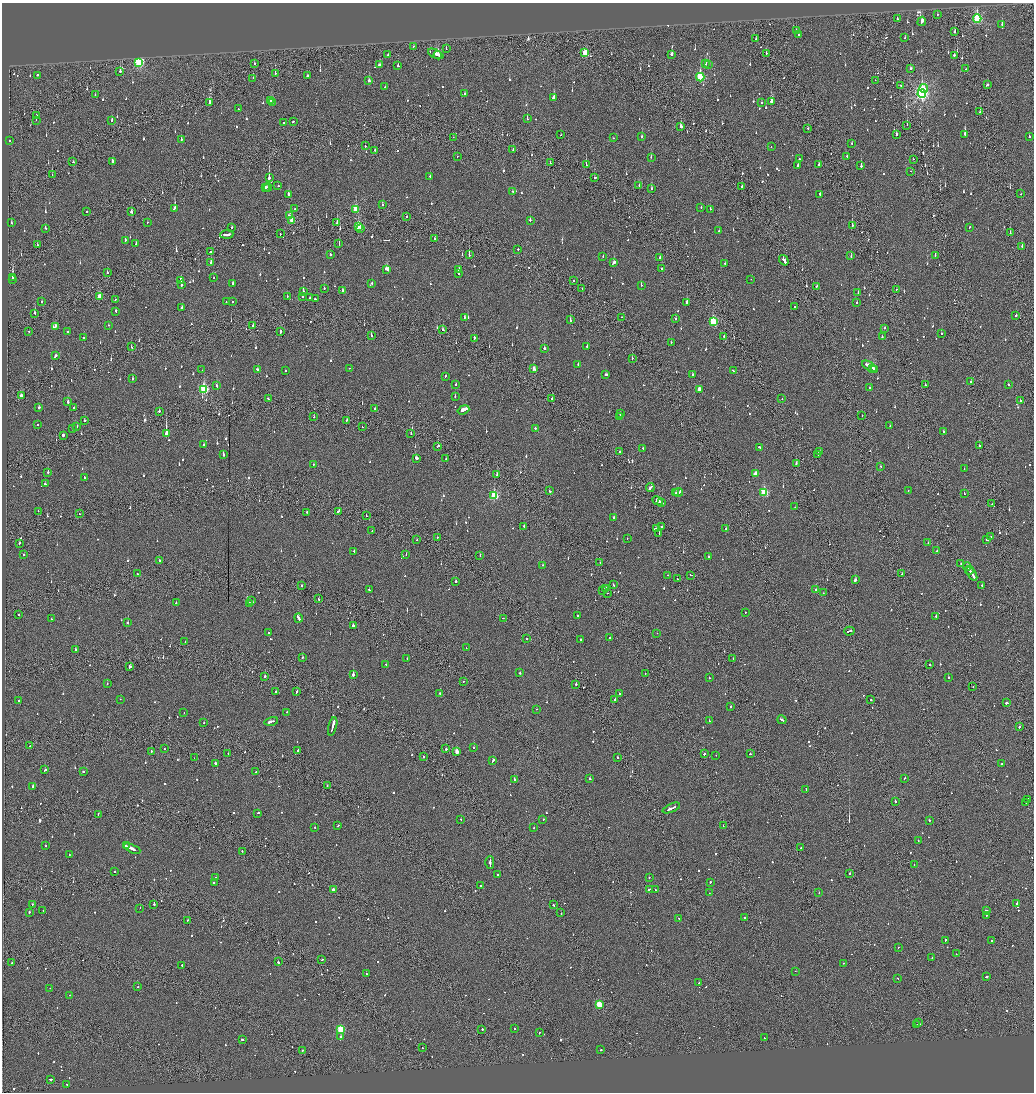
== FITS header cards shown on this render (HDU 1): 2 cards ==
NAXIS1  =                 2064
NAXIS2  =                 2180

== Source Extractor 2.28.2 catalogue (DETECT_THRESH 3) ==
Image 2064 x 2180 px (HDU 1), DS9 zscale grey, zoomed out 1/2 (1 PNG px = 2 x 2 image px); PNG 1036 x 1094 px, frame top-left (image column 1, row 2179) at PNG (2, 3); each listed source drawn as its Kron ellipse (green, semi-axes under 4 px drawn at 4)
Background -0.109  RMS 0.065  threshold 0.196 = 3 sigma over >= 5 px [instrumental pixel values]
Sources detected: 1230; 68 cannot appear on this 1/2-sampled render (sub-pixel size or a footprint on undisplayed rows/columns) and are neither listed nor drawn; of the other 1162, the 500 brightest by FLUX_AUTO listed and drawn (662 fainter detections omitted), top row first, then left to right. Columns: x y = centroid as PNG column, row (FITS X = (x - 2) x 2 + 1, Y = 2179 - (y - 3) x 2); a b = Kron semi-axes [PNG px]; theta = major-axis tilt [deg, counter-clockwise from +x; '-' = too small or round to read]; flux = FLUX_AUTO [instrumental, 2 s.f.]
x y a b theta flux
937 15 2 1 - 54
897 19 2 2 - 62
977 19 4 3 - 1300
922 21 5 2 - 240
1002 24 2 2 - 150
796 31 2 2 - 68
955 32 2 2 - 100
798 34 2 2 - 47
756 38 2 2 - 56
905 38 2 2 - 45
413 46 2 2 - 57
446 49 2 2 - 43
585 53 3 2 - 360
766 53 2 1 - 83
388 54 2 2 - 56
436 54 8 3 -25 250
672 54 3 2 - 72
438 55 4 1 - 240
954 55 2 2 - 62
139 62 3 3 - 1700
254 64 3 2 - 65
705 64 3 2 - 80
709 64 2 2 - 170
380 65 3 2 - 88
398 66 3 2 - 64
910 69 2 2 - 76
966 69 2 1 - 49
120 71 2 2 - 120
275 73 3 2 - 52
37 75 2 2 - 280
307 76 2 2 - 82
700 77 4 3 - 1100
253 78 2 1 - 56
875 80 2 2 - 63
369 81 3 2 - 100
901 85 2 1 - 57
987 85 2 2 - 85
385 87 2 2 - 55
924 89 4 3 - 180
95 94 2 2 - 46
465 94 2 2 - 48
922 94 4 4 - 3800
554 98 3 3 - 260
271 101 2 2 - 120
771 101 4 2 - 510
210 102 3 3 - 220
272 102 4 2 - 150
762 103 2 2 - 56
238 109 2 2 - 44
980 112 2 1 - 52
36 116 2 2 - 73
527 119 2 2 - 43
36 120 2 2 - 54
112 120 2 2 - 49
293 121 2 2 - 57
283 123 2 2 - 200
907 125 2 1 - 97
681 126 3 2 - 150
808 128 2 2 - 45
896 134 3 2 - 100
965 134 3 2 - 570
561 135 2 1 - 67
453 137 2 1 - 47
642 137 2 2 - 50
1029 137 2 2 - 120
613 138 2 2 - 240
181 139 2 2 - 47
9 140 2 2 - 55
852 143 2 2 - 54
365 146 2 2 - 55
771 147 2 1 - 58
375 150 2 2 - 160
513 150 2 1 - 50
847 156 2 1 - 46
457 157 2 2 - 52
651 157 3 2 - 45
799 159 2 2 - 45
913 159 2 1 - 50
112 161 2 2 - 92
73 162 2 2 - 71
550 163 2 2 - 57
586 165 2 1 - 160
819 165 3 2 - 59
798 166 3 2 - 120
861 166 2 2 - 380
910 171 2 1 - 74
52 175 2 2 - 45
430 177 2 2 - 75
269 178 3 2 - 800
594 178 2 1 - 150
278 186 2 2 - 55
639 186 2 2 - 84
268 187 4 2 - 76
742 187 3 2 - 150
266 188 4 1 - 87
652 189 2 2 - 98
513 191 2 2 - 77
289 194 2 2 - 190
820 194 2 2 - 100
1021 194 2 2 - 49
382 205 2 2 - 82
701 207 2 2 - 47
175 208 3 2 - 340
295 209 2 2 - 44
356 209 4 3 - 380
710 209 2 2 - 150
87 212 2 1 - 44
131 212 3 2 - 120
289 216 3 2 - 91
407 217 2 2 - 63
292 220 4 2 - 340
530 220 2 2 - 310
147 222 2 1 - 47
11 223 2 2 - 73
337 223 2 1 - 360
852 225 3 2 - 140
358 226 3 3 - 300
232 227 2 2 - 81
969 227 2 2 - 44
45 228 2 2 - 48
361 229 2 2 - 120
719 231 2 2 - 63
1010 233 2 1 - 120
227 234 7 2 5 240
280 234 2 1 - 67
435 239 2 1 - 45
125 240 3 2 - 120
136 244 2 2 - 82
339 244 2 1 - 110
37 245 2 1 - 54
1022 246 2 2 - 64
518 249 2 2 - 83
210 252 2 2 - 66
330 254 2 2 - 88
469 255 2 2 - 360
935 255 2 2 - 110
603 256 2 2 - 56
851 256 2 2 - 61
660 258 3 2 - 100
784 260 5 2 - 170
211 262 2 2 - 150
613 263 3 2 - 1000
725 264 2 2 - 84
662 268 2 2 - 53
387 269 4 2 - 280
459 270 3 2 - 83
107 272 2 2 - 64
458 274 2 2 - 190
13 278 3 2 - 390
214 278 2 2 - 220
751 279 2 2 - 45
12 280 2 1 - 92
181 280 4 2 - 310
574 281 2 1 - 120
233 284 3 2 - 130
372 284 3 2 - 57
181 285 3 2 - 110
641 285 2 2 - 450
817 286 3 2 - 67
324 288 2 2 - 59
582 288 2 1 - 43
897 289 2 1 - 60
343 290 2 2 - 280
303 291 3 2 - 83
858 292 2 2 - 63
287 296 2 1 - 110
303 296 2 2 - 94
99 297 4 2 - 190
310 298 2 2 - 58
315 299 2 2 - 72
115 300 2 2 - 44
42 301 2 1 - 130
232 301 2 2 - 85
226 302 2 2 - 50
687 303 3 2 - 370
857 303 2 2 - 50
795 307 2 2 - 54
182 308 2 2 - 300
116 311 3 2 - 66
34 313 3 2 - 180
1016 315 2 2 - 170
464 317 2 2 - 56
622 317 2 1 - 56
675 319 2 2 - 73
570 320 3 2 - 82
713 321 4 3 - 780
108 325 2 2 - 44
55 326 3 2 - 120
253 326 2 2 - 120
885 328 2 2 - 59
443 330 2 2 - 100
29 331 2 2 - 47
68 332 2 2 - 53
280 332 3 2 - 96
941 333 2 2 - 150
371 335 2 2 - 87
724 336 2 1 - 43
83 337 2 1 - 57
882 337 2 2 - 120
474 338 3 2 - 190
671 342 2 2 - 55
587 346 2 2 - 49
131 347 2 2 - 51
544 348 2 2 - 140
55 356 4 2 - 95
632 358 2 2 - 89
578 364 2 2 - 47
870 366 9 2 -31 520
349 368 2 2 - 55
873 368 3 2 - 330
257 369 2 2 - 97
534 369 3 2 - 120
875 369 3 2 - 190
202 370 2 1 - 44
285 370 2 2 - 65
734 371 3 2 - 180
693 374 3 2 - 51
606 375 3 2 - 81
445 376 2 2 - 89
132 379 2 2 - 56
970 382 2 1 - 77
456 384 2 2 - 52
925 385 2 2 - 57
1008 385 2 2 - 98
217 386 3 2 - 71
870 388 2 2 - 56
204 389 4 3 - 1200
699 389 3 2 - 150
21 395 3 2 - 110
455 396 2 2 - 78
552 398 2 1 - 69
782 398 2 2 - 47
268 399 2 2 - 69
1020 401 2 2 - 71
68 402 2 2 - 250
39 407 2 2 - 160
73 408 2 2 - 66
375 408 2 2 - 63
463 410 6 2 21 390
159 411 2 1 - 290
620 414 2 2 - 60
620 416 2 2 - 53
862 416 2 1 - 51
314 417 2 2 - 43
346 420 2 2 - 70
84 421 2 2 - 110
37 425 2 2 - 50
890 426 3 2 - 62
77 427 3 2 - 70
362 427 2 1 - 130
535 428 2 2 - 90
73 429 2 2 - 97
943 432 2 2 - 57
166 434 3 2 - 4300
411 434 2 1 - 46
63 435 2 2 - 1000
204 445 2 2 - 49
438 446 3 1 - 120
979 446 2 2 - 67
760 447 3 2 - 310
643 448 2 2 - 93
620 452 2 2 - 71
820 452 2 2 - 46
223 454 3 2 - 110
818 454 3 2 - 82
416 458 3 2 - 260
446 458 2 2 - 73
796 463 3 1 - 170
313 464 2 2 - 63
880 466 2 2 - 85
964 469 2 1 - 78
48 472 2 2 - 130
497 474 3 2 - 180
755 474 3 2 - 140
84 478 2 2 - 71
45 484 2 2 - 86
650 487 4 2 - 220
908 490 2 1 - 47
550 491 2 2 - 290
678 492 5 2 - 150
764 492 4 3 - 940
675 493 3 2 - 110
964 494 2 2 - 90
494 496 3 3 - 880
658 501 5 2 - 250
661 503 3 1 - 100
992 504 2 1 - 68
795 507 2 1 - 44
38 511 2 1 - 43
338 511 3 2 - 100
306 512 2 2 - 83
79 514 2 1 - 51
366 516 2 1 - 63
614 518 2 2 - 270
524 526 2 2 - 56
662 527 2 1 - 400
656 528 4 2 - 770
726 529 2 2 - 75
372 531 2 2 - 43
659 534 3 1 - 74
437 537 2 1 - 52
991 537 2 1 - 49
627 538 2 2 - 46
417 540 2 2 - 48
987 540 2 2 - 74
20 543 2 2 - 76
928 543 2 2 - 55
354 551 2 2 - 59
937 551 2 2 - 50
406 554 2 1 - 44
24 555 2 2 - 72
480 555 2 2 - 110
709 557 2 2 - 320
159 560 2 2 - 170
600 562 2 2 - 76
961 564 2 2 - 72
543 565 2 2 - 45
967 566 4 2 - 220
969 570 4 1 - 190
137 574 2 2 - 89
902 574 2 1 - 45
972 574 8 2 -57 440
667 575 2 2 - 57
691 575 3 2 - 58
677 579 2 2 - 48
855 580 2 2 - 1300
456 581 2 2 - 66
613 585 2 2 - 300
982 585 2 1 - 100
302 586 2 1 - 170
606 588 2 2 - 99
369 590 2 2 - 45
602 590 2 1 - 65
816 590 2 2 - 730
607 593 2 2 - 61
823 593 2 1 - 52
319 599 2 1 - 71
251 600 2 2 - 160
176 603 2 2 - 66
249 604 2 2 - 280
745 613 2 2 - 55
19 614 2 2 - 200
577 616 2 2 - 59
936 616 2 2 - 45
298 618 5 2 - 300
503 618 2 1 - 44
51 619 2 2 - 44
128 623 2 2 - 150
353 626 2 2 - 210
849 631 5 2 - 190
269 633 2 2 - 74
657 633 2 2 - 51
609 637 2 2 - 87
527 639 2 2 - 160
581 639 2 2 - 81
185 642 2 2 - 45
466 648 2 1 - 48
76 650 3 2 - 170
302 657 2 2 - 90
407 658 2 2 - 52
733 658 2 1 - 56
386 664 2 2 - 48
930 665 2 1 - 240
130 667 3 2 - 110
520 673 2 2 - 93
645 673 2 1 - 62
353 675 2 2 - 410
265 676 2 2 - 190
948 677 2 2 - 180
709 678 2 2 - 60
463 681 2 1 - 73
107 684 2 2 - 49
576 684 2 2 - 150
973 687 2 1 - 81
276 691 2 2 - 52
297 692 3 2 - 90
440 693 2 2 - 65
619 693 2 2 - 47
120 699 2 2 - 48
615 699 3 2 - 390
871 700 2 2 - 260
18 701 2 1 - 170
1007 703 3 2 - 120
730 706 2 2 - 60
537 709 2 2 - 63
287 712 2 2 - 57
184 713 2 1 - 130
782 720 5 2 - 130
271 721 7 2 12 220
709 721 2 2 - 140
204 723 2 1 - 210
333 726 9 2 76 470
1019 727 2 2 - 430
30 746 2 1 - 53
474 747 2 2 - 64
165 749 2 2 - 50
446 749 2 2 - 130
298 750 2 2 - 66
457 751 3 2 - 130
151 752 2 2 - 130
228 754 2 1 - 55
704 754 3 2 - 150
750 754 2 2 - 53
716 755 2 2 - 52
423 757 2 1 - 130
194 758 2 1 - 76
617 758 2 1 - 720
493 760 4 2 - 200
215 763 2 2 - 270
1002 764 2 2 - 46
45 770 2 2 - 110
84 771 2 2 - 130
256 772 2 2 - 67
905 778 2 2 - 54
514 779 2 2 - 530
590 779 2 2 - 330
33 786 2 2 - 230
327 786 2 2 - 52
806 790 2 2 - 130
1028 800 3 1 - 120
895 801 2 2 - 210
1026 802 2 1 - 54
671 808 9 2 23 320
258 813 2 2 - 91
98 814 2 1 - 58
461 819 2 2 - 61
543 819 2 2 - 46
929 820 2 2 - 150
338 826 3 2 - 66
723 826 2 1 - 100
315 827 2 2 - 60
534 828 2 2 - 46
918 840 2 2 - 52
46 846 2 2 - 65
126 846 3 2 - 110
801 848 2 2 - 90
132 849 9 2 -25 370
242 851 2 2 - 43
69 855 2 2 - 60
490 862 6 2 -90 640
914 864 2 1 - 44
114 872 2 2 - 48
849 873 2 2 - 180
498 875 2 2 - 82
216 877 2 2 - 67
649 877 2 2 - 71
214 882 2 2 - 220
710 882 2 2 - 76
481 886 2 2 - 65
649 889 3 2 - 170
333 890 3 2 - 89
655 890 2 2 - 97
709 893 2 1 - 44
819 893 2 2 - 200
32 904 2 2 - 45
154 904 2 2 - 280
1017 904 4 2 - 660
553 905 2 1 - 100
140 908 2 1 - 92
986 910 3 2 - 230
43 911 2 2 - 56
29 912 2 2 - 120
561 913 2 1 - 61
987 915 2 2 - 320
745 918 2 2 - 290
679 919 2 2 - 52
188 920 2 2 - 56
945 940 2 2 - 63
992 941 2 2 - 58
898 947 2 1 - 43
956 954 2 1 - 43
932 958 2 2 - 97
322 960 2 1 - 110
278 962 2 2 - 220
12 963 2 2 - 85
843 963 2 2 - 81
182 965 2 2 - 89
795 971 2 1 - 55
366 974 3 2 - 110
986 976 3 1 - 110
898 979 3 2 - 70
699 983 2 2 - 230
138 987 2 1 - 47
50 988 2 1 - 47
70 995 2 2 - 46
599 1004 3 3 - 470
919 1023 4 2 - 240
917 1025 3 1 - 100
341 1029 3 3 - 850
515 1029 2 2 - 46
482 1030 2 2 - 260
539 1033 2 1 - 71
340 1036 2 2 - 170
764 1038 2 1 - 63
242 1039 3 2 - 77
422 1048 2 2 - 66
302 1050 2 1 - 48
601 1050 2 2 - 100
50 1079 3 2 - 200
67 1084 2 1 - 45
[662 fainter detections neither listed nor drawn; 68 sub-pixel or undisplayed-footprint detections neither listed nor drawn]